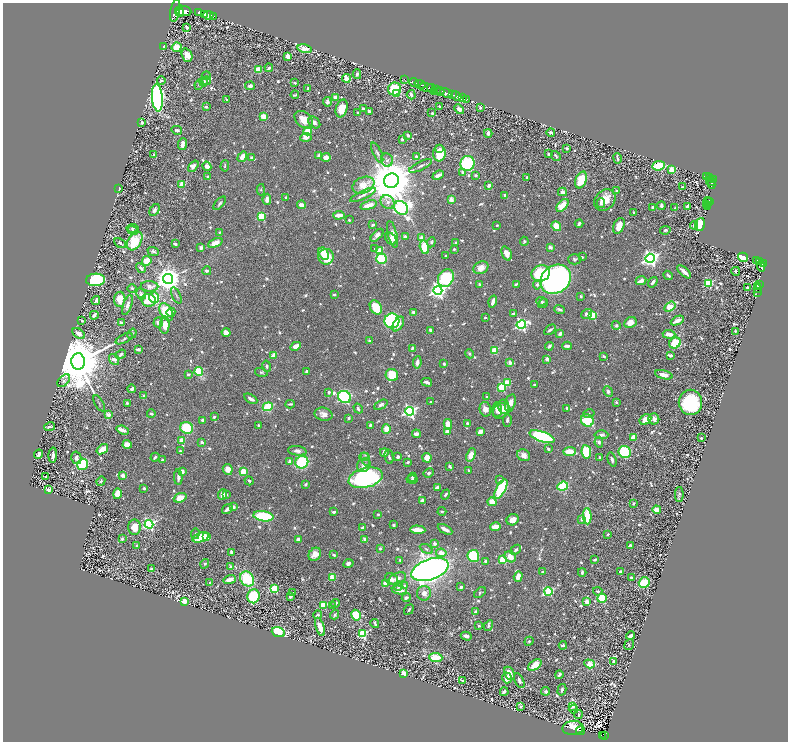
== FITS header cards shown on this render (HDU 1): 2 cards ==
NAXIS1  =                 1571
NAXIS2  =                 1479

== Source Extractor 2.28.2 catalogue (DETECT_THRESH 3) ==
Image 1571 x 1479 px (HDU 1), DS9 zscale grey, zoomed out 1/2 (1 PNG px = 2 x 2 image px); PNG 790 x 744 px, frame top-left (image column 2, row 1478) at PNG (3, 3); each listed source drawn as its Kron ellipse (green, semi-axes under 4 px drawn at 4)
Background 0.705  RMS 0.01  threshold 0.0314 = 3 sigma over >= 5 px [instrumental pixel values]
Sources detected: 1133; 53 cannot appear on this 1/2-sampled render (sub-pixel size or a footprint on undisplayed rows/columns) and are neither listed nor drawn; of the other 1080, the 500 brightest by FLUX_AUTO listed and drawn (580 fainter detections omitted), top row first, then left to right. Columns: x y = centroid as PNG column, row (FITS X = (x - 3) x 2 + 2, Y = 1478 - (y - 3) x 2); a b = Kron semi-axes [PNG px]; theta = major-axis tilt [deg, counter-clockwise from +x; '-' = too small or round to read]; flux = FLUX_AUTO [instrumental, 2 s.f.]
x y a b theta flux
175 11 11 5 80 3300
183 11 8 5 -10 3600
180 12 4 2 - 1100
199 13 4 3 - 970
204 14 3 3 - 1100
208 15 5 3 - 1600
214 16 2 1 - 75
187 27 4 3 - 6.3
164 46 3 2 - 17
177 47 5 4 - 41
304 49 7 4 -12 33
187 55 7 5 -71 28
288 56 4 3 - 12
269 68 4 3 - 4.6
258 70 3 3 - 50
357 74 5 3 - 5.4
206 76 5 3 - 4.7
346 78 4 3 - 31
161 80 4 3 - 3.7
404 80 2 1 - 17
206 81 5 3 - 4.4
204 82 5 3 - 4.9
414 82 5 3 - 1200
295 83 3 3 - 4.9
199 84 5 3 - 3.4
420 84 6 2 -17 1000
250 86 5 3 - 8.1
308 88 3 2 - 3.2
427 88 7 3 -8 780
432 88 5 3 - 570
395 89 6 6 - 80
437 90 2 2 - 290
440 91 4 3 - 770
435 92 3 1 - 190
447 93 7 3 -24 1800
397 94 3 3 - 4.7
295 95 4 2 - 3
411 95 5 3 - 6.8
453 95 3 2 - 410
456 96 5 3 - 760
335 97 4 3 - 11
157 98 13 5 -85 740
462 98 3 2 - 190
466 99 3 2 - 85
227 100 4 2 - 3.7
327 102 5 3 - 5
440 106 2 2 - 3.1
206 107 4 3 - 3.6
480 107 4 3 - 4
342 108 9 5 74 39
363 108 4 3 - 5.6
459 109 5 3 - 12
369 111 3 3 - 9.3
358 113 4 3 - 5.1
432 113 3 3 - 3.3
264 116 4 3 - 30
304 120 10 7 -41 33
314 122 7 5 -42 8.1
142 123 3 3 - 4.5
177 130 5 3 - 5.5
307 131 4 3 - 52
551 132 4 2 - 4.2
488 133 4 2 - 6
408 135 4 2 - 7.1
306 137 6 4 7 19
402 139 3 2 - 5.4
183 144 6 3 83 17
567 148 4 2 - 4.2
440 149 3 2 - 5.5
377 153 11 3 -65 6
439 153 8 6 87 55
154 154 3 2 - 3.6
548 154 2 2 - 3.8
319 155 4 3 - 8
416 156 2 2 - 6
556 156 5 2 - 3.3
242 157 5 4 - 23
326 157 5 4 - 16
252 158 4 3 - 8.1
617 158 5 2 - 3.6
387 160 7 6 - 7.6
467 163 7 7 - 180
193 166 6 4 51 11
207 166 5 4 - 12
225 166 6 3 85 3.2
420 166 12 3 25 6.7
659 166 6 4 6 100
672 170 3 3 - 51
462 172 4 3 - 4.8
438 175 6 3 23 11
475 175 3 3 - 4.9
208 177 3 3 - 4.9
527 177 2 2 - 5.2
706 177 4 2 - 210
709 178 4 2 - 180
713 179 3 2 - 310
581 180 9 5 69 65
391 181 7 7 - 15000
711 181 2 2 - 190
711 183 6 3 -61 410
182 184 4 3 - 36
363 185 11 8 22 31
489 185 3 2 - 13
683 187 4 2 - 4.2
119 188 3 2 - 5.6
261 190 6 4 -87 3.2
617 191 2 2 - 14
562 192 4 4 - 12
363 195 14 3 26 7.4
505 195 2 2 - 22
286 197 2 2 - 3.1
267 199 6 3 83 15
451 199 2 2 - 39
605 200 12 9 44 39
388 202 7 6 - 7.8
708 202 5 2 - 200
710 202 2 1 - 41
220 203 8 3 49 3.5
601 203 5 4 - 5.3
302 205 5 3 - 16
368 205 8 3 16 21
562 205 7 4 49 37
707 205 4 2 - 150
661 206 4 2 - 10
687 206 4 2 - 3.9
652 207 4 3 - 5.7
708 207 2 1 - 26
401 208 7 6 - 620
675 208 3 2 - 4.1
155 210 6 4 59 8.2
634 213 3 2 - 3.8
339 215 6 3 5 17
261 216 3 3 - 100
349 220 2 2 - 3.4
579 224 4 2 - 5.5
700 224 7 5 72 83
373 225 4 2 - 4
497 225 2 2 - 3.6
694 225 4 3 - 5.7
556 226 5 4 - 44
619 226 8 5 68 24
133 228 6 3 8 3.5
133 230 5 4 - 4.1
665 230 5 4 - 3.4
219 232 3 3 - 3.2
392 234 14 4 -76 16
377 235 8 4 45 10
405 237 3 3 - 8.6
422 238 3 3 - 17
391 239 7 5 -51 14
135 241 10 6 59 70
524 241 4 3 - 4.2
431 242 5 3 - 4.4
120 243 6 4 -28 5.7
215 243 7 4 23 22
456 243 3 2 - 4.5
175 244 3 2 - 4
424 247 7 4 -76 51
550 247 4 3 - 6.6
201 248 3 3 - 8.4
375 249 2 2 - 3.1
454 249 3 2 - 3.4
153 251 6 3 -21 5.1
379 251 3 3 - 47
507 253 7 4 -69 18
324 254 6 4 -58 40
446 256 3 2 - 3.5
326 257 8 7 - 59
582 257 2 2 - 3.1
743 257 5 4 - 96
650 258 4 4 - 830
382 259 5 5 - 110
575 259 7 5 -1 4.8
756 260 3 2 - 180
147 261 5 4 - 38
759 262 3 2 - 240
764 263 3 2 - 400
761 266 6 3 -83 580
141 268 5 3 - 6.1
481 268 8 6 29 21
207 271 4 3 - 5.1
736 271 4 2 - 4.9
684 272 8 2 -42 14
541 273 9 8 - 120
668 275 5 2 - 4
446 278 9 7 60 140
168 279 5 5 - 3000
556 279 16 13 38 1000
96 280 9 6 5 200
641 281 5 3 - 15
653 282 6 3 54 8.1
708 283 3 3 - 190
480 284 3 3 - 4.8
516 284 4 2 - 3.1
760 284 3 2 - 430
537 285 5 4 - 6
149 286 9 5 -1 14
757 286 3 2 - 180
747 287 2 2 - 6.8
132 288 4 4 - 3.4
757 288 3 3 - 330
438 290 4 4 - 860
757 293 2 1 - 28
141 294 6 4 -62 5
176 295 9 3 -66 3.1
334 295 3 2 - 3.8
581 296 3 3 - 3.5
154 297 5 5 - 99
120 299 7 5 83 33
149 300 7 6 - 55
96 301 4 3 - 6.8
493 301 6 2 73 14
541 301 5 3 - 3.9
543 303 5 4 - 5
127 305 10 4 72 8
670 307 6 3 34 49
376 308 7 5 -59 73
560 309 5 3 - 6.2
166 312 10 5 -60 70
171 312 5 3 - 14
414 312 4 3 - 6.3
513 313 3 3 - 3.4
587 314 6 4 37 12
94 315 4 2 - 10
592 315 3 3 - 100
485 318 2 2 - 4.8
82 321 3 2 - 3.1
392 321 7 7 - 200
677 321 7 3 25 20
158 322 5 5 - 10
630 322 6 5 - 21
121 323 4 3 - 4.5
398 324 8 4 58 14
165 325 9 5 88 26
521 325 4 4 - 420
616 325 4 4 - 3.7
430 330 4 2 - 7.7
550 330 6 3 35 5.8
736 331 3 2 - 4.2
226 332 4 4 - 15
79 334 7 4 -33 19
132 334 5 3 - 3.8
560 334 3 3 - 11
669 334 6 3 -4 19
124 339 9 3 27 3.7
369 341 3 3 - 3.7
675 343 6 5 - 95
295 346 5 3 - 26
549 346 4 3 - 5.1
567 346 5 2 - 8.4
412 348 4 3 - 5.1
138 349 3 2 - 5.4
494 350 3 3 - 70
121 354 6 3 36 5.1
469 354 5 4 - 3.2
273 355 3 2 - 41
670 355 4 2 - 9.4
604 356 4 3 - 3.6
547 359 3 3 - 9.7
114 360 6 4 -51 11
78 361 8 7 - 22000
417 362 6 3 82 11
510 362 4 3 - 8.5
444 364 2 2 - 5
266 366 5 3 - 5.7
199 371 4 4 - 88
261 372 6 3 -14 3.2
307 372 3 3 - 4.9
188 374 3 3 - 5.4
392 375 6 6 - 52
664 375 9 4 -15 20
64 381 7 5 47 6.8
427 382 5 2 - 11
507 383 3 3 - 69
534 385 2 2 - 4
502 387 3 3 - 120
132 389 4 3 - 6.1
608 391 5 4 - 6.6
329 392 4 3 - 5.1
144 396 2 2 - 16
345 397 7 6 - 400
487 397 3 2 - 3.7
251 399 7 3 -29 8.9
431 402 3 2 - 4.3
616 402 2 2 - 5.4
690 402 12 11 - 190
99 403 9 2 -61 3.3
127 403 3 3 - 4.1
510 403 9 5 74 14
290 404 5 2 - 4.1
381 405 7 4 26 8.2
268 407 5 3 - 120
567 408 4 3 - 3.9
358 409 5 3 - 5.1
485 409 7 5 -76 19
501 409 10 7 61 25
504 409 6 5 - 7.9
497 410 7 4 87 8.8
409 411 4 4 - 560
151 414 4 3 - 3.7
324 414 9 6 -13 15
589 414 6 4 13 3.4
109 415 3 2 - 31
214 417 3 3 - 5.1
349 418 3 3 - 4.8
654 419 5 5 - 10
203 420 3 3 - 8.7
507 420 6 4 90 5.2
587 420 6 6 - 89
645 420 6 5 - 29
467 423 2 2 - 6.1
448 424 5 3 - 36
258 425 2 2 - 3.3
371 425 4 2 - 3.5
50 427 5 2 - 4.5
187 428 6 6 - 88
386 429 5 4 - 24
123 430 6 3 -21 9.6
447 432 4 4 - 20
480 432 3 3 - 19
416 434 4 3 - 11
601 435 7 4 -2 5.8
542 437 13 5 -19 260
633 437 3 3 - 35
701 438 3 2 - 3.5
182 440 4 3 - 22
202 442 2 2 - 11
599 442 5 4 - 5.9
127 444 4 4 - 24
102 449 6 3 35 53
548 449 3 3 - 6.9
180 451 3 3 - 3.1
297 451 9 4 -6 11
569 451 6 3 3 38
586 452 7 4 -82 100
625 452 6 6 - 140
384 453 4 3 - 15
39 454 5 3 - 11
53 455 8 2 88 14
471 455 7 4 69 22
524 455 7 5 -32 13
155 457 4 2 - 5.1
364 457 5 3 - 3.4
389 457 7 2 -77 4.6
398 457 3 2 - 11
600 457 4 3 - 3.2
76 458 6 5 - 9
427 458 5 4 - 20
365 459 7 4 -74 6.2
162 460 3 2 - 5.4
612 460 7 3 -74 6
290 461 4 4 - 9
302 462 6 6 - 140
408 462 3 2 - 3.9
83 464 6 5 - 110
364 465 7 6 - 11
450 466 3 2 - 5.8
228 469 5 5 - 19
182 471 3 3 - 14
469 471 3 2 - 4.5
243 472 3 3 - 95
429 473 5 4 - 5.6
123 475 4 3 - 13
45 476 3 2 - 3.1
178 477 8 3 -89 9.8
412 477 4 4 - 4.7
366 478 17 10 14 410
412 479 5 3 - 4
500 480 3 2 - 4.8
101 481 5 3 - 3.8
249 481 5 3 - 4.3
305 484 4 3 - 3.8
563 486 5 4 - 130
437 487 4 3 - 7.4
144 488 2 2 - 5.1
501 489 11 4 62 190
48 490 3 3 - 42
117 494 5 3 - 33
679 494 7 4 -90 4.9
222 495 5 4 - 21
226 495 3 2 - 3.7
445 495 5 3 - 3.9
180 498 6 4 20 28
422 500 4 4 - 5.9
492 502 4 4 - 25
634 504 3 2 - 3.4
233 507 3 2 - 12
227 509 6 3 35 9.3
657 510 4 3 - 31
442 511 4 2 - 3.1
333 512 3 2 - 6.4
378 514 2 2 - 3.4
263 516 10 5 -7 140
587 516 8 4 -87 68
582 519 3 3 - 11
513 520 6 5 - 17
149 524 4 4 - 410
393 525 3 2 - 3.9
134 527 7 6 - 34
495 527 5 3 - 28
362 528 3 2 - 5.5
445 529 8 3 -30 13
418 530 8 3 -3 34
195 534 5 4 - 4.5
608 534 2 2 - 3.7
201 537 8 4 21 83
207 537 4 4 - 22
122 539 3 3 - 5.5
298 539 3 2 - 11
365 540 2 2 - 35
435 544 3 3 - 7.5
630 545 4 3 - 3.3
137 546 3 2 - 5
380 549 2 2 - 10
426 549 7 3 -29 4.5
516 550 6 3 40 5.8
232 552 3 3 - 10
441 553 5 4 - 19
315 554 7 5 52 21
334 555 3 3 - 4.5
473 556 6 6 - 140
510 557 6 5 - 22
595 559 4 2 - 4.1
400 560 3 2 - 3.5
503 560 3 3 - 110
485 561 3 2 - 5.2
348 563 5 3 - 7.5
205 564 5 4 - 4.2
231 567 3 2 - 20
151 569 4 3 - 3.9
430 569 19 10 20 1800
542 572 2 2 - 5.8
582 572 4 2 - 5.4
620 572 3 2 - 3.4
518 576 5 4 - 22
631 577 3 3 - 3.1
332 578 3 3 - 79
397 578 9 5 22 12
230 579 6 3 17 18
247 579 8 6 -54 140
391 579 7 5 -33 12
210 582 4 3 - 4.5
644 583 5 5 - 98
385 584 4 3 - 18
399 586 5 4 - 5.4
404 586 4 3 - 4.5
461 587 3 2 - 6.3
274 589 3 3 - 160
399 590 7 3 -9 29
548 591 4 3 - 170
598 591 5 3 - 3.4
292 593 2 2 - 7.4
424 593 7 7 - 15
480 593 7 4 43 4.2
253 596 7 6 - 130
290 596 3 3 - 7.1
406 598 4 3 - 6.3
602 598 5 4 - 78
184 601 3 3 - 20
587 602 3 3 - 22
335 603 4 2 - 11
323 605 3 3 - 73
332 606 3 2 - 3.1
409 609 5 2 - 3.3
476 612 4 3 - 8.7
318 615 4 3 - 4.1
335 615 5 3 - 3.9
356 615 5 4 - 70
375 624 4 2 - 4.4
479 626 2 2 - 5
488 626 6 4 59 3.7
320 627 9 3 -72 25
278 632 7 5 -20 150
363 634 4 3 - 210
466 636 5 3 - 9.9
631 636 5 3 - 10
529 641 5 3 - 3.9
563 645 4 2 - 8.5
629 645 5 4 - 3.9
436 658 7 4 -4 55
614 661 4 3 - 4
589 664 6 3 -18 46
535 665 7 4 35 41
404 673 3 3 - 87
509 673 7 5 -63 22
559 675 4 3 - 6.6
507 678 5 5 - 16
462 681 3 3 - 3.2
519 681 8 4 -63 6.9
562 690 6 3 75 5
546 691 4 4 - 6.5
504 692 4 2 - 5
573 706 4 3 - 16
520 707 3 3 - 3.3
573 709 4 3 - 3.1
579 715 4 3 - 3.6
573 728 10 7 4 35
581 731 4 2 - 130
602 735 3 1 - 39
605 736 4 2 - 120
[580 fainter detections neither listed nor drawn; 53 sub-pixel or undisplayed-footprint detections neither listed nor drawn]